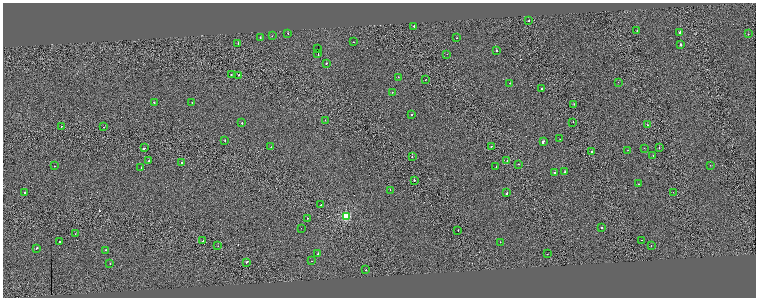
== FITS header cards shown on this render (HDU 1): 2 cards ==
NAXIS1  =                 1507
NAXIS2  =                  591

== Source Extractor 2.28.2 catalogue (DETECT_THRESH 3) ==
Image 1507 x 591 px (HDU 1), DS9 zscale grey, zoomed out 1/2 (1 PNG px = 2 x 2 image px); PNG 758 x 300 px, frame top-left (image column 2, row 590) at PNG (3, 3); each listed source drawn as its Kron ellipse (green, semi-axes under 4 px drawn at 4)
Background 0.00206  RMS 0.35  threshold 1.06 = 3 sigma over >= 5 px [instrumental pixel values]
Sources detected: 94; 10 cannot appear on this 1/2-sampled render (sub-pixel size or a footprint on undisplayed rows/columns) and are neither listed nor drawn; the other 84 listed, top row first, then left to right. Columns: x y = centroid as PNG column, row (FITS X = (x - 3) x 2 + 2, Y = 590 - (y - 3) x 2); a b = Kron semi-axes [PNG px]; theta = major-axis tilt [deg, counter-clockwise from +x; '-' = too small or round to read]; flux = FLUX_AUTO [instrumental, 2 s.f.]
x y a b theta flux
529 21 2 2 - 160
414 26 2 2 - 330
637 31 2 1 - 130
288 33 2 2 - 170
680 33 2 2 - 460
748 34 2 2 - 210
272 36 2 1 - 130
260 38 2 2 - 120
457 38 2 2 - 130
354 42 2 1 - 190
238 43 2 2 - 200
681 45 2 2 - 870
317 49 2 1 - 38000
496 50 2 2 - 260
318 53 3 1 - 130000
447 54 2 1 - 65
326 63 2 2 - 110
231 75 2 2 - 370
239 75 2 2 - 300
398 77 2 2 - 100
425 80 2 1 - 95
618 82 2 1 - 55
510 83 2 2 - 120
541 89 2 1 - 110
392 92 2 2 - 150
154 102 2 2 - 180
192 102 2 2 - 100
574 104 2 2 - 150
411 115 2 2 - 210
325 120 2 1 - 86
573 122 2 1 - 99
242 123 2 2 - 240
647 125 2 1 - 150
62 126 2 1 - 110
104 127 2 2 - 160
560 139 2 2 - 190
225 141 2 2 - 230
543 142 3 2 - 1700
271 147 2 2 - 58
491 147 2 2 - 190
144 148 3 2 - 590
644 148 2 1 - 140
659 148 2 1 - 200
628 150 2 2 - 84
592 151 3 2 - 350
653 156 2 1 - 65
412 157 2 1 - 310
507 160 2 1 - 140
149 161 2 2 - 430
182 163 2 1 - 200
519 164 2 1 - 190
710 165 2 1 - 62
54 166 2 2 - 210
496 166 2 1 - 240
141 167 2 1 - 83
565 171 2 2 - 300
555 173 2 2 - 320
414 180 2 2 - 320
639 184 2 2 - 130
390 190 2 2 - 180
25 192 2 2 - 290
673 192 2 1 - 440
507 193 2 2 - 250
321 205 2 2 - 140
346 216 3 3 - 3900
307 218 2 2 - 230
301 228 2 1 - 53
602 228 2 2 - 160
458 230 2 1 - 480
75 234 2 1 - 85
641 240 2 1 - 69
59 241 2 2 - 220
203 241 2 2 - 150
500 242 2 2 - 130
218 246 2 1 - 65
651 246 2 1 - 120
37 248 3 2 - 290
106 250 2 2 - 240
318 254 2 2 - 180
547 254 2 1 - 220
312 261 2 2 - 100
247 262 3 1 - 390
110 263 2 2 - 85
366 270 2 2 - 130
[10 sub-pixel or undisplayed-footprint detections neither listed nor drawn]